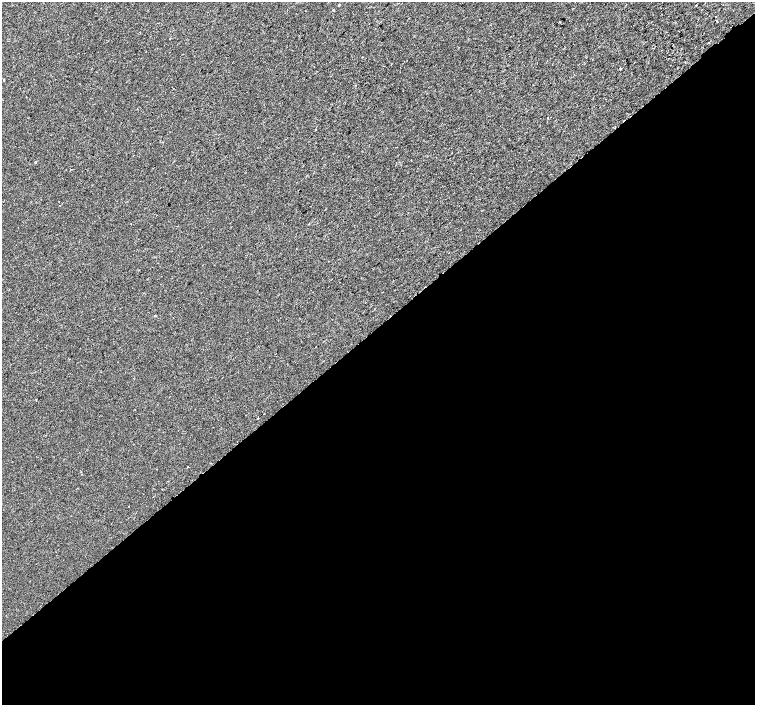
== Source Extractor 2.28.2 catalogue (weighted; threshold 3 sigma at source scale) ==
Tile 15 of 4 x 4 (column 3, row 4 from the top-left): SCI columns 3064-4568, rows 255-1660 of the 6117 x 6075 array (HDU 1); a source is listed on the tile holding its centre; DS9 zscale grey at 2 x 2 block average (1 PNG px = mean of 2 x 2 image px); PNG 757 x 707 px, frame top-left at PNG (2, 2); no overlay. Shown black and unused: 54% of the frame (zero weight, under 2 of 3 exposures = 3% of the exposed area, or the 3 px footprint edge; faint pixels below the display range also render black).
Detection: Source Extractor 2.28.2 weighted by HDU 2 'WHT'; one run over the whole footprint, this tile lists its part. Background 1.89e-04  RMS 0.0041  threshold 0.0183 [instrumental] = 3 sigma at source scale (4.5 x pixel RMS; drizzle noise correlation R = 1.50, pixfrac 1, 0.0396/0.0396 arcsec/px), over >= 5 px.
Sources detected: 14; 3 cosmic-ray / hot-pixel residue — not listed; the other 11 listed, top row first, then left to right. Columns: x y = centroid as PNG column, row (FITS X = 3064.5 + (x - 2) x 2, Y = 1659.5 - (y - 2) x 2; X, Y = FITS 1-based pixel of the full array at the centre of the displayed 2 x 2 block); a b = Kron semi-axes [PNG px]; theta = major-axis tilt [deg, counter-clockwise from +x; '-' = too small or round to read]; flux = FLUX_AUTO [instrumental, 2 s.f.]
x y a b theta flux
696 5 2 2 - 3.3
479 20 2 2 - 1
717 20 2 2 - 10
620 68 2 2 - 0.62
4 80 3 2 - 0.47
547 118 2 2 - 0.89
315 130 2 2 - 0.6
35 162 3 2 - 0.61
155 316 3 2 - 0.51
258 418 2 2 - 1.4
188 467 2 2 - 0.44
Diffuse or blended objects may show on this block-average render without a row.